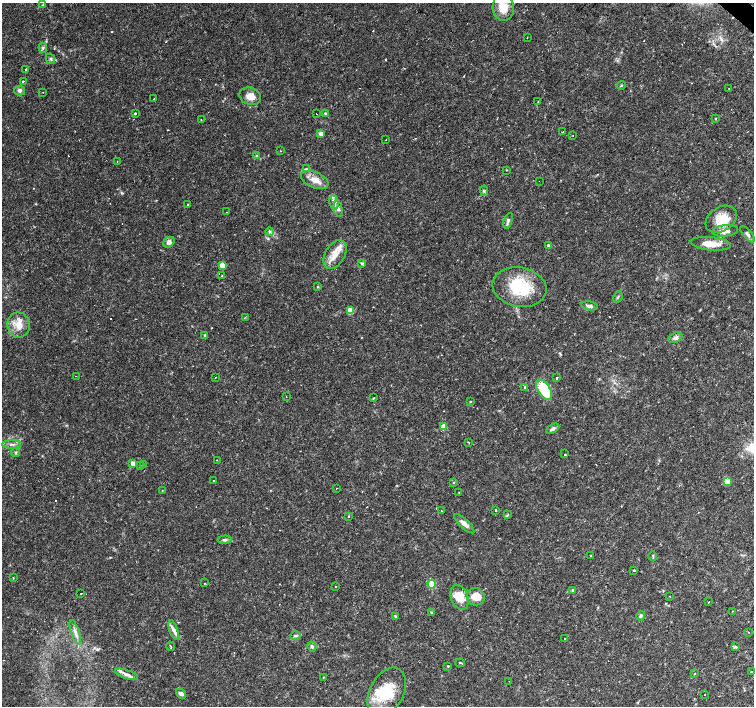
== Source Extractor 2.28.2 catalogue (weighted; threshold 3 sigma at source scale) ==
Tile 10 of 4 x 4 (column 2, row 3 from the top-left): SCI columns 1504-3006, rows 1637-3044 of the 6011 x 6021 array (HDU 1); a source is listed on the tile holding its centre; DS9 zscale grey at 2 x 2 block average (1 PNG px = mean of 2 x 2 image px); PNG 756 x 708 px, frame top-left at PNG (2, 3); each listed source drawn as its Kron ellipse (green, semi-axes under 4 px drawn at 4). Shown black and unused: <1% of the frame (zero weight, under 2 of 3 exposures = <1% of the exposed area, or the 3 px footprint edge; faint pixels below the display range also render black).
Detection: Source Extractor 2.28.2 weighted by HDU 2 'WHT'; one run over the whole footprint, this tile lists its part. Background 0.032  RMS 0.0033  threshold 0.0146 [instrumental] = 3 sigma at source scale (4.5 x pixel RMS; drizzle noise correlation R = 1.50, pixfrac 1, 0.0396/0.0396 arcsec/px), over >= 5 px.
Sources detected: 145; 1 inside a brighter object's white glare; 18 cosmic-ray / hot-pixel residue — neither listed nor drawn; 5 inside a brighter listed object's ellipse — not listed separately; the other 121 listed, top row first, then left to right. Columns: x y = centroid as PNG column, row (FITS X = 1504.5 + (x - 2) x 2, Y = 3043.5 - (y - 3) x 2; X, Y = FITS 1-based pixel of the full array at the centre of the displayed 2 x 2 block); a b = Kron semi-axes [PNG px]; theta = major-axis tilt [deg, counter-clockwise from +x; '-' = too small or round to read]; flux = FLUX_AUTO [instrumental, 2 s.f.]
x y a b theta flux
43 5 4 2 - 0.65
503 7 13 10 -84 12
527 37 2 2 - 0.36
43 48 5 4 - 1.5
50 59 5 4 - 1.6
26 70 2 2 - 0.52
23 81 2 2 - 4.5
621 85 4 3 - 0.81
729 88 2 2 - 0.49
19 91 5 4 - 2
43 92 2 2 - 0.24
250 96 11 8 -22 7.8
154 99 2 2 - 0.4
538 102 2 2 - 0.35
135 113 2 2 - 12
325 113 4 3 - 0.67
316 114 2 2 - 1.3
715 118 3 2 - 0.5
201 120 2 2 - 0.33
563 132 3 2 - 0.63
321 134 3 3 - 4.5
573 136 2 2 - 0.93
386 140 2 2 - 0.95
280 151 2 2 - 0.28
257 156 4 4 - 1.1
117 161 2 2 - 0.31
306 169 4 3 - 1
506 170 3 2 - 0.48
315 180 14 8 -23 7.6
539 181 2 2 - 1.2
484 191 5 3 - 1.2
334 203 7 4 -79 2.9
188 204 2 2 - 3.6
338 209 8 4 -77 2.4
226 212 2 2 - 0.28
721 219 17 12 32 16
508 221 8 3 70 1.7
725 231 13 5 5 6.3
270 232 4 2 - 0.91
748 234 10 3 -51 2.3
169 242 6 5 - 3
711 244 20 6 -6 10
548 245 3 2 - 1.2
335 255 16 9 59 10
362 263 4 3 - 1.2
222 265 3 3 - 12
222 276 2 2 - 0.92
318 287 3 3 - 0.53
519 287 27 19 -10 36
618 297 6 2 67 0.92
590 306 8 4 -9 2.9
350 311 4 3 - 12
245 317 2 2 - 0.6
19 325 12 11 - 9.1
205 335 4 3 - 1
675 338 7 5 29 2.6
76 376 2 2 - 1.4
215 377 2 2 - 0.44
557 378 2 2 - 11
525 387 2 2 - 1.5
544 390 11 6 -58 31
286 396 2 2 - 0.66
374 398 4 2 - 0.51
470 401 3 2 - 0.46
444 427 4 4 - 7.3
553 429 7 4 30 2.5
469 443 2 2 - 0.48
12 444 9 3 1 2.4
16 452 4 2 - 0.7
565 454 2 2 - 1
217 460 2 2 - 1.1
133 463 3 3 - 4.2
143 465 2 2 - 0.56
140 466 3 2 - 0.48
213 481 2 2 - 0.89
727 481 3 3 - 12
454 482 3 2 - 0.66
337 488 2 2 - 0.99
162 490 2 2 - 0.35
459 493 2 2 - 0.29
495 510 2 2 - 49
442 511 2 2 - 0.75
508 515 3 2 - 0.59
348 517 2 2 - 1.4
464 524 13 4 -43 4.8
224 540 7 4 6 1.8
590 556 2 2 - 0.37
653 556 5 2 - 0.66
634 570 2 2 - 0.67
13 578 2 2 - 0.4
204 583 2 2 - 0.43
432 584 4 4 - 14
336 587 2 2 - 0.48
573 590 4 3 - 1.4
81 593 2 2 - 0.42
670 596 2 2 - 0.29
459 597 13 8 -68 12
476 597 9 8 - 12
709 602 2 2 - 0.44
732 611 2 2 - 0.31
431 613 4 2 - 0.75
395 616 4 3 - 0.91
640 616 5 4 - 1.4
174 630 10 4 -71 3
75 632 13 3 -71 3.5
749 632 2 2 - 0.31
295 635 5 3 - 1.3
565 638 2 2 - 0.35
171 646 5 2 - 0.62
312 646 5 4 - 1.5
735 646 3 3 - 0.84
460 663 5 2 - 0.7
448 666 2 2 - 0.91
751 672 3 2 - 0.59
127 674 12 4 -19 4
695 674 3 3 - 0.55
323 677 2 2 - 0.36
509 681 2 2 - 0.24
387 692 26 17 62 27
181 693 6 4 -42 2.9
705 695 2 2 - 1.1
Diffuse or blended objects may show on this block-average render without a row.